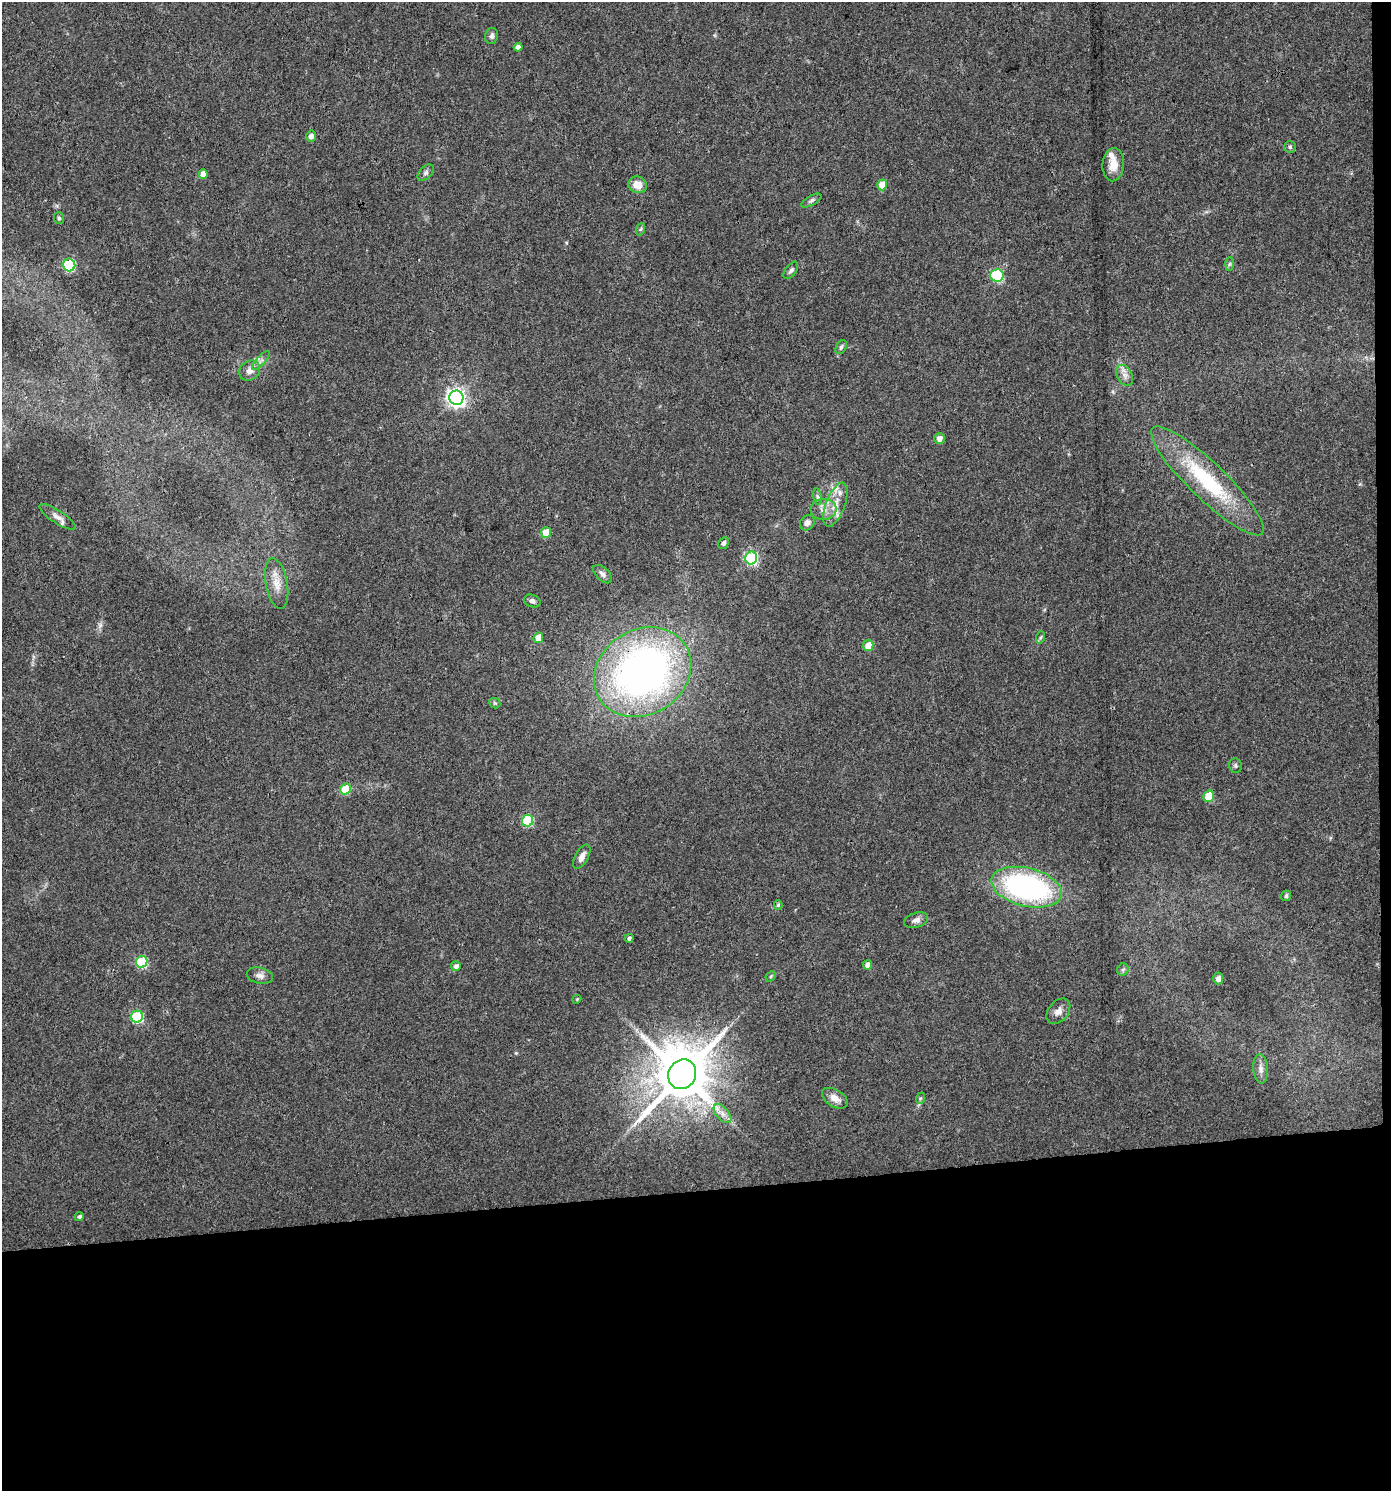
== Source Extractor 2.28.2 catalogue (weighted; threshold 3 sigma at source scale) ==
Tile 9 of 3 x 3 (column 3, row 3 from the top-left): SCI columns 2781-4169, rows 1-1489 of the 4213 x 4467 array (HDU 1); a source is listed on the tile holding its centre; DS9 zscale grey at full resolution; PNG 1393 x 1493 px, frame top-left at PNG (2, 2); each listed source drawn as its Kron ellipse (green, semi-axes under 4 px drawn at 4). Shown black and unused: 21% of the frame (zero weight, under 3 of 4 exposures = <1% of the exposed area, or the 3 px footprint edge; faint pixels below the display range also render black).
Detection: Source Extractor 2.28.2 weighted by HDU 2 'WHT'; one run over the whole footprint, this tile lists its part. Background 0.0407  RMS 0.0042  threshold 0.0189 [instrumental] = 3 sigma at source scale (4.5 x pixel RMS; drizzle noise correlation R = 1.50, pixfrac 1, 0.0396/0.0396 arcsec/px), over >= 5 px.
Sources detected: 68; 3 inside a brighter listed object's ellipse — not listed separately; the other 65 listed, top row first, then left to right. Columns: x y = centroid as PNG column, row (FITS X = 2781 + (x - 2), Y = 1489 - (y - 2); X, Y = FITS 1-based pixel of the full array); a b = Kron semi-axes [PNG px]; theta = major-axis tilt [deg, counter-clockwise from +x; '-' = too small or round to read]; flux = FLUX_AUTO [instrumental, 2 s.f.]
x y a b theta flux
492 36 8 6 75 1.4
518 47 4 4 - 1.9
311 136 6 5 - 2
1290 147 6 6 - 0.74
1113 165 17 11 86 5.3
426 173 10 6 45 1.3
203 174 5 4 - 3.4
638 185 9 8 - 5.1
882 185 5 5 - 7.5
811 201 11 5 30 1.1
59 218 6 5 - 0.68
641 229 6 4 70 0.61
1229 264 7 4 88 0.76
69 265 6 6 - 42
791 270 10 5 54 1.2
997 275 6 6 - 36
841 347 7 5 60 0.91
261 360 12 3 49 1.1
250 371 11 9 36 2.8
1125 375 11 7 -60 2.5
456 398 7 7 - 180
940 438 5 5 - 2.7
1207 481 76 18 -44 39
817 497 8 4 -82 0.81
835 505 23 9 69 6
824 509 13 10 5 3.5
57 517 21 6 -33 2.8
807 523 8 7 - 1.9
546 533 5 5 - 8.1
723 543 6 5 - 1.2
751 558 6 6 - 56
603 574 11 6 -44 1.7
277 584 25 11 -80 6.2
532 601 8 6 -21 1.4
1041 637 6 4 71 0.6
538 638 5 5 - 5
868 645 5 5 - 4.8
643 672 51 42 31 200
495 703 5 5 - 0.57
1235 766 7 6 - 0.83
346 789 5 5 - 14
1209 796 6 5 - 13
528 821 6 5 - 25
582 857 13 6 61 2.8
1027 887 36 19 -14 88
1286 896 5 5 - 0.95
778 905 5 4 - 0.65
916 920 12 7 16 2
629 938 4 4 - 0.97
142 962 6 5 - 29
868 965 4 4 - 2.2
456 966 5 5 - 1.6
1123 970 6 5 - 0.88
260 976 13 8 -12 2.1
771 976 6 4 47 0.6
1218 979 6 5 - 1.7
577 999 4 3 - 0.39
1058 1011 14 10 50 2.8
137 1017 6 6 - 33
1261 1069 15 7 -85 2.3
682 1074 15 13 59 2900
835 1098 14 8 -32 3.6
921 1098 6 4 69 0.56
722 1114 11 6 -49 2.2
79 1217 5 4 - 1.1
Overlapping masked pixels (flux is a lower limit): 1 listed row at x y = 643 672